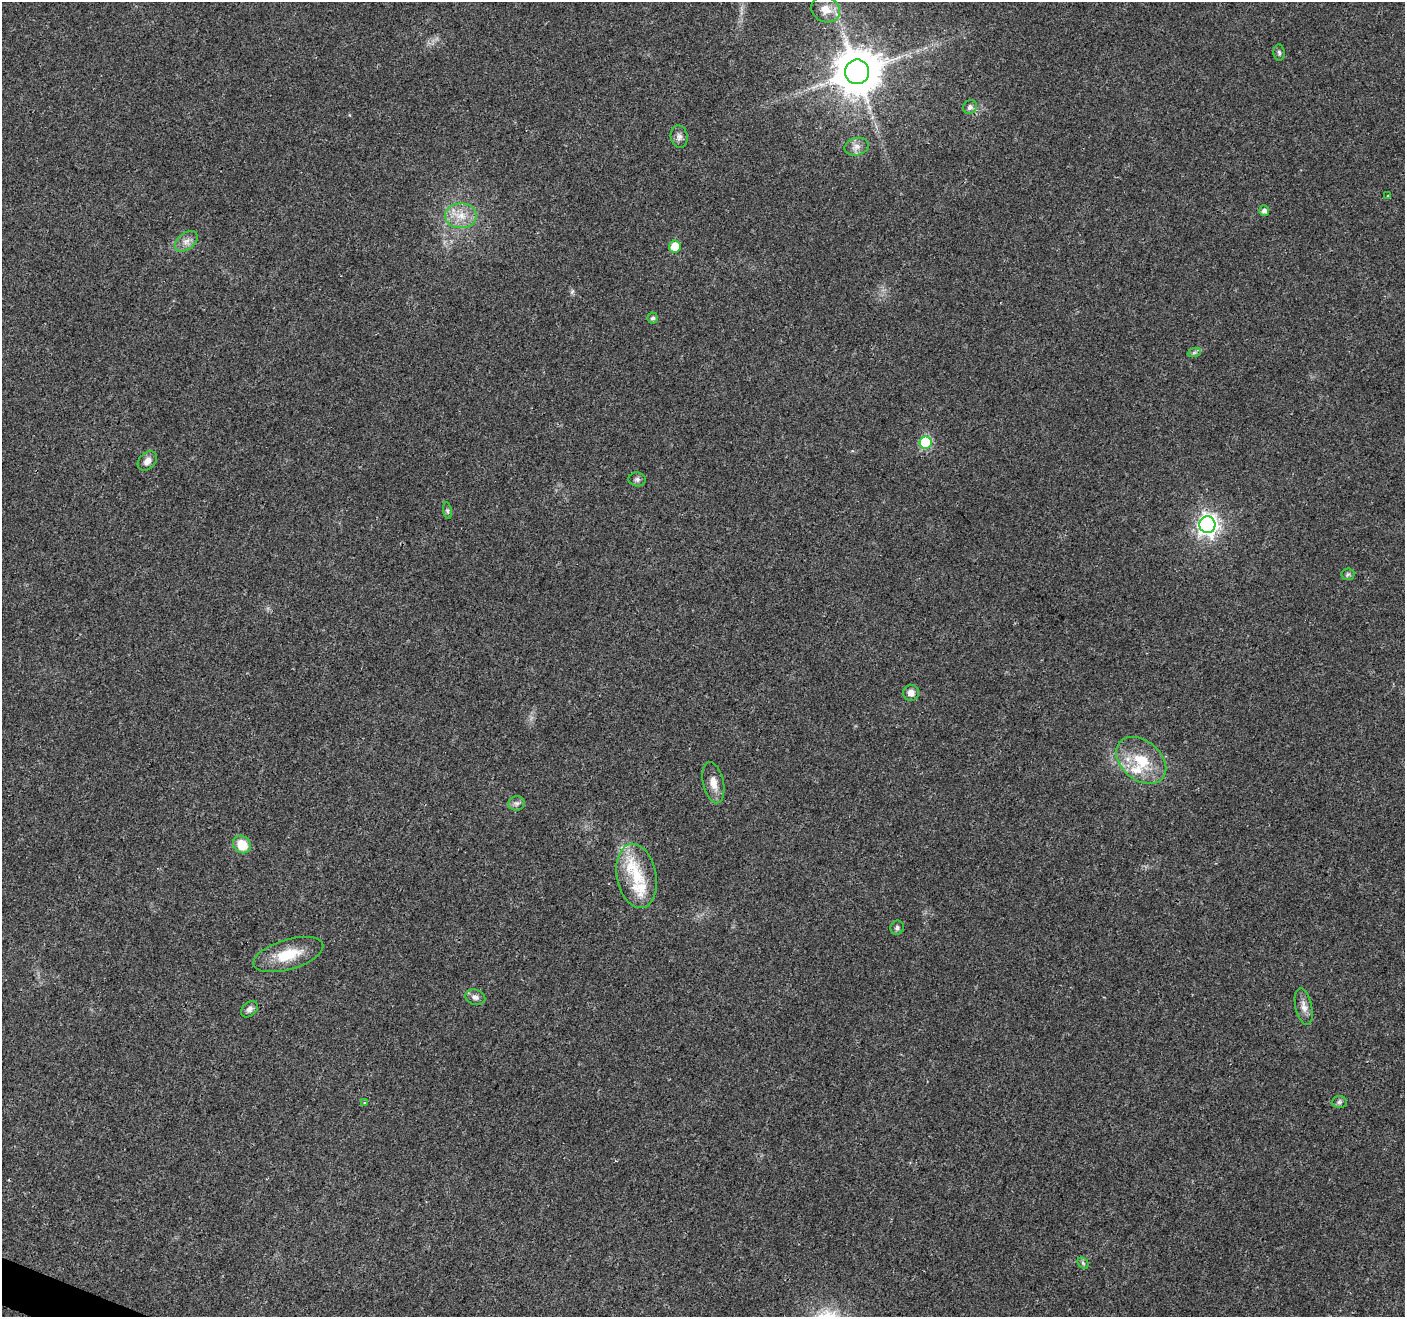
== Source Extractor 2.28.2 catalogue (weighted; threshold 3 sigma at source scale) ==
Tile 7 of 4 x 4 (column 3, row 2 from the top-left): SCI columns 2811-4213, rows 2842-4156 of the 5626 x 5747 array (HDU 1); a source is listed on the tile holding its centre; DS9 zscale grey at full resolution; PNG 1407 x 1319 px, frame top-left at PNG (2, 2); each listed source drawn as its Kron ellipse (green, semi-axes under 4 px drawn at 4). Shown black and unused: <1% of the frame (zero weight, under 3 of 4 exposures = <1% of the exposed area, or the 3 px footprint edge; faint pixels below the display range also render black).
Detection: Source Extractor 2.28.2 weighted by HDU 2 'WHT'; one run over the whole footprint, this tile lists its part. Background 0.0257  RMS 0.0032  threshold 0.0145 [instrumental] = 3 sigma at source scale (4.5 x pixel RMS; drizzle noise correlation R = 1.50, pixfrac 1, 0.0396/0.0396 arcsec/px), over >= 5 px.
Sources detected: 36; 3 inside a brighter listed object's ellipse — not listed separately; the other 33 listed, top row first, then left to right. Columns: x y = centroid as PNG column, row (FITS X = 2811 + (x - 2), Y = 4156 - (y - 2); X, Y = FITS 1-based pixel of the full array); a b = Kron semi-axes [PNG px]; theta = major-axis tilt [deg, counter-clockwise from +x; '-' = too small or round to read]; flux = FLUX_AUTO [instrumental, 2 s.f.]
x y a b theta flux
826 9 15 12 -27 4.5
1279 53 8 5 -87 0.75
857 72 12 12 - 1300
970 107 7 6 - 1.3
679 137 11 8 -79 1.5
857 147 12 8 12 1.9
1388 196 4 4 - 0.26
1264 211 5 5 - 1.4
461 216 16 12 0 5.2
186 241 13 8 38 2.1
675 247 6 6 - 8.3
653 318 5 5 - 0.71
1194 353 7 4 19 0.59
926 443 6 6 - 29
147 461 11 8 43 2.1
637 479 8 7 - 0.95
447 511 8 4 -82 0.6
1207 525 8 8 - 180
1348 574 6 6 - 0.6
911 693 8 8 - 2.2
1141 760 28 19 -40 12
713 783 21 10 -77 3.4
516 803 8 7 - 1.1
242 845 9 8 - 7.4
636 876 32 19 -79 12
897 928 7 6 - 0.79
288 955 36 15 17 9.9
475 997 10 7 -17 1.4
1304 1007 18 8 -77 2.3
249 1009 10 6 43 1.3
1339 1102 7 6 - 0.8
364 1103 4 3 - 0.87
1083 1263 6 5 - 0.58